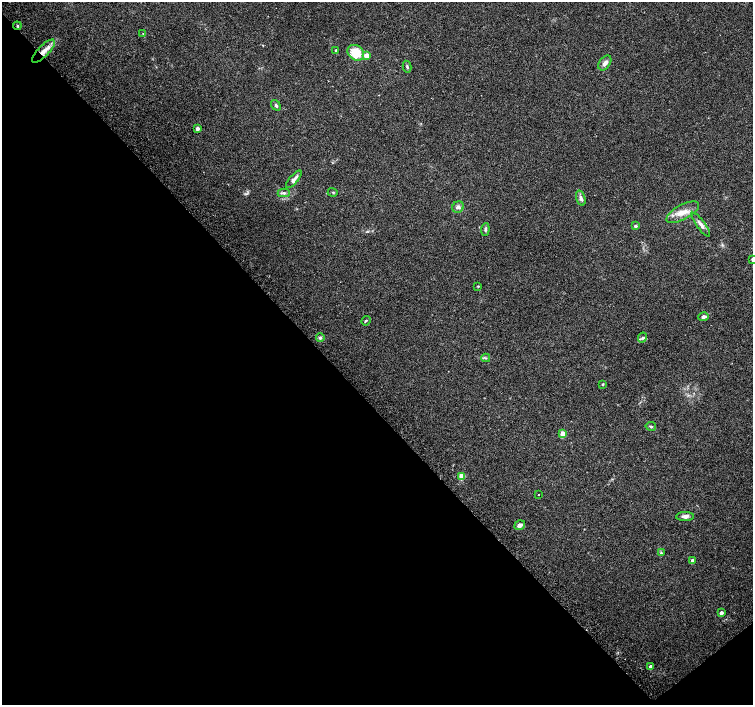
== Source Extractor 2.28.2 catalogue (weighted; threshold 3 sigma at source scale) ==
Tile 14 of 4 x 4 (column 2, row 4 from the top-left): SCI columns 1537-3038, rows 232-1636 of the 6068 x 6021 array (HDU 1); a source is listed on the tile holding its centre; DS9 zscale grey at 2 x 2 block average (1 PNG px = mean of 2 x 2 image px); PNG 755 x 707 px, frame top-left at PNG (2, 2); each listed source drawn as its Kron ellipse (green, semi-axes under 4 px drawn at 4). Shown black and unused: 44% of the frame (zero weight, under 2 of 3 exposures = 2% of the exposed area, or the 3 px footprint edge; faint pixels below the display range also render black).
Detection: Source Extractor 2.28.2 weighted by HDU 2 'WHT'; one run over the whole footprint, this tile lists its part. Background 0.0845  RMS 0.012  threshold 0.0519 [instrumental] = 3 sigma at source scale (4.5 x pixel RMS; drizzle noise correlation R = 1.50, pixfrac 1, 0.0396/0.0396 arcsec/px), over >= 5 px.
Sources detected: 37; all 37 listed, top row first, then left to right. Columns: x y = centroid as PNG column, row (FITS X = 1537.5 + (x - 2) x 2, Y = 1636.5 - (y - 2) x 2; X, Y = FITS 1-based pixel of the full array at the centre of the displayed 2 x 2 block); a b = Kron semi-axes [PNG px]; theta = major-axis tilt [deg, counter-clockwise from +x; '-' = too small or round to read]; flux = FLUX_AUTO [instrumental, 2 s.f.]
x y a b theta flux
17 26 4 3 - 3.3
143 33 3 2 - 0.96
336 50 3 2 - 2.8
43 51 15 5 45 26
356 53 9 7 -40 59
366 55 3 3 - 28
605 63 8 5 54 11
407 67 6 3 -77 4
276 105 6 3 -53 4.6
197 128 3 3 - 9.4
294 179 11 4 49 11
333 192 5 2 - 2.5
284 193 6 4 1 5.9
581 198 8 4 -72 7.9
458 207 6 5 - 7.4
683 212 18 7 28 29
701 225 14 4 -53 12
635 226 3 3 - 6.3
485 229 6 4 86 4.4
752 259 3 2 - 5.5
478 286 3 2 - 2.1
704 317 5 4 - 8.1
366 321 5 2 - 2.8
320 338 4 4 - 5.5
642 338 5 4 - 6.3
486 358 4 3 - 3.5
603 384 3 2 - 2.8
651 426 5 3 - 4.2
563 434 3 3 - 32
462 476 3 3 - 52
538 495 2 2 - 4.4
685 517 9 4 2 9.8
520 525 5 4 - 12
661 553 4 3 - 3.3
692 561 4 3 - 11
721 613 3 3 - 10
650 666 3 3 - 5.8
Overlapping masked pixels (flux is a lower limit): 2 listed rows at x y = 17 26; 43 51
Isophote crosses this tile's border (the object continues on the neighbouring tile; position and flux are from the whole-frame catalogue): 1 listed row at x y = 752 259